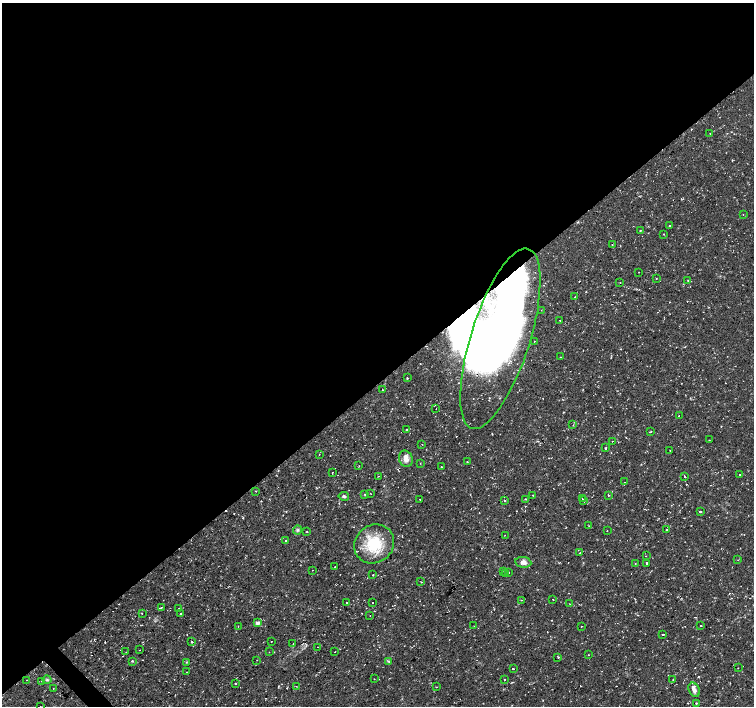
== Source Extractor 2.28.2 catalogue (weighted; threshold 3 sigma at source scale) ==
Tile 2 of 4 x 4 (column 2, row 1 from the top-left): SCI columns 1505-3008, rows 4366-5772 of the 6017 x 5986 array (HDU 1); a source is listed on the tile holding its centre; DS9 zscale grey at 2 x 2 block average (1 PNG px = mean of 2 x 2 image px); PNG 756 x 708 px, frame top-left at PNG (2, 3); each listed source drawn as its Kron ellipse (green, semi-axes under 4 px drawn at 4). Shown black and unused: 54% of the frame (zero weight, under 2 of 3 exposures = <1% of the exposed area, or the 3 px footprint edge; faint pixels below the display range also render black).
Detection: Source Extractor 2.28.2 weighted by HDU 2 'WHT'; one run over the whole footprint, this tile lists its part. Background 0.0198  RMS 0.003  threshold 0.0135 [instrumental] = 3 sigma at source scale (4.5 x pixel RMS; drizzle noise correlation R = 1.50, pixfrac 1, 0.0396/0.0396 arcsec/px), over >= 5 px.
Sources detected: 140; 1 too faint to see at this stretch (2 x 2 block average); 2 inside a brighter object's white glare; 17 cosmic-ray / hot-pixel residue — neither listed nor drawn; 2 inside a brighter listed object's ellipse — not listed separately; the other 118 listed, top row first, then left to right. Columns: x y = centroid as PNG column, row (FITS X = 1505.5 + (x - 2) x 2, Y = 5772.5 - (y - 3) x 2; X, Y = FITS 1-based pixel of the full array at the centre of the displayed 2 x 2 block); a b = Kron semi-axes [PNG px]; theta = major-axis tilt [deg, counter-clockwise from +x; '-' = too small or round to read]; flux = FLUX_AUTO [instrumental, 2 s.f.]
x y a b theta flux
710 133 2 2 - 1.1
743 214 2 2 - 0.23
669 225 2 2 - 0.75
640 231 2 2 - 0.31
664 234 2 2 - 0.42
612 245 2 2 - 0.27
639 272 2 2 - 0.22
656 278 2 2 - 0.24
688 281 2 2 - 0.32
620 282 2 2 - 0.46
575 297 2 2 - 0.37
541 310 2 2 - 0.3
560 320 2 2 - 0.38
500 339 94 29 72 430
535 341 2 2 - 0.67
560 357 2 2 - 0.51
407 378 2 2 - 0.64
383 390 2 2 - 0.29
436 409 2 2 - 0.45
679 415 2 2 - 0.74
573 425 2 2 - 0.35
406 430 2 2 - 0.47
651 431 3 2 - 0.45
709 440 2 2 - 0.23
613 441 2 2 - 8.4
422 444 2 2 - 0.47
606 448 2 2 - 0.44
670 450 2 2 - 0.22
319 455 2 2 - 0.65
406 459 8 6 -68 4.1
467 462 2 2 - 0.3
420 463 2 2 - 0.34
359 466 2 2 - 0.34
441 467 2 2 - 0.61
332 473 2 2 - 0.43
739 474 2 2 - 0.51
378 476 2 2 - 0.39
684 476 2 2 - 3
625 482 2 2 - 0.23
256 491 2 2 - 0.36
370 493 2 2 - 0.32
365 494 2 2 - 0.31
533 495 2 2 - 0.25
608 495 3 2 - 0.63
344 496 5 3 - 1.4
420 499 2 2 - 0.3
526 499 2 2 - 0.72
582 499 2 2 - 1.4
505 501 2 2 - 0.82
584 501 2 2 - 1.1
700 512 2 2 - 5.9
589 526 2 2 - 0.24
297 530 4 4 - 1.1
666 530 2 2 - 0.45
607 531 2 2 - 0.63
307 532 2 2 - 0.38
505 535 2 2 - 0.26
285 541 2 2 - 4.3
374 544 21 18 38 30
580 553 3 2 - 0.32
646 556 2 2 - 0.44
738 560 2 2 - 0.3
523 562 8 5 -7 3.3
646 563 2 2 - 2.5
635 564 2 2 - 0.35
335 567 2 2 - 0.54
312 570 2 2 - 0.32
504 572 2 2 - 0.24
508 572 2 2 - 2
506 574 2 2 - 1.3
373 575 2 2 - 0.34
421 582 2 2 - 0.66
553 599 2 2 - 1.4
521 600 2 2 - 0.82
347 602 2 2 - 1.5
372 602 2 2 - 0.78
570 604 2 2 - 0.39
161 608 2 2 - 1.5
179 609 2 2 - 1.4
142 614 2 2 - 0.53
181 614 2 2 - 0.96
370 615 2 2 - 0.26
258 623 3 3 - 2.5
238 626 2 2 - 0.25
474 626 2 2 - 0.23
581 626 2 2 - 0.77
701 626 2 2 - 1.7
663 634 3 2 - 1.1
271 641 2 2 - 0.58
192 642 2 2 - 0.61
293 644 2 2 - 0.69
317 647 2 2 - 0.87
139 650 2 2 - 0.3
126 652 2 2 - 0.41
269 652 2 2 - 0.23
335 652 2 2 - 0.24
588 655 2 2 - 0.29
558 657 3 2 - 0.59
257 660 2 2 - 0.33
132 661 3 3 - 0.65
186 662 3 2 - 0.45
388 662 4 2 - 0.74
738 668 2 2 - 0.27
513 669 2 2 - 5.5
187 672 2 2 - 0.28
374 679 2 2 - 0.37
504 679 2 2 - 0.84
27 680 2 2 - 1
47 680 4 3 - 1.1
673 680 2 2 - 0.5
42 681 2 2 - 2.6
235 683 2 2 - 2.2
296 686 2 2 - 0.3
436 687 2 2 - 0.34
53 689 2 2 - 0.28
694 690 7 5 -66 3
696 703 2 2 - 0.49
40 706 2 2 - 0.25
Overlapping masked pixels (flux is a lower limit): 1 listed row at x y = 500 339
Isophote crosses this tile's border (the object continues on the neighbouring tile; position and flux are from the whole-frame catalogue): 1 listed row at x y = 40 706
Diffuse or blended objects may show on this block-average render without a row.